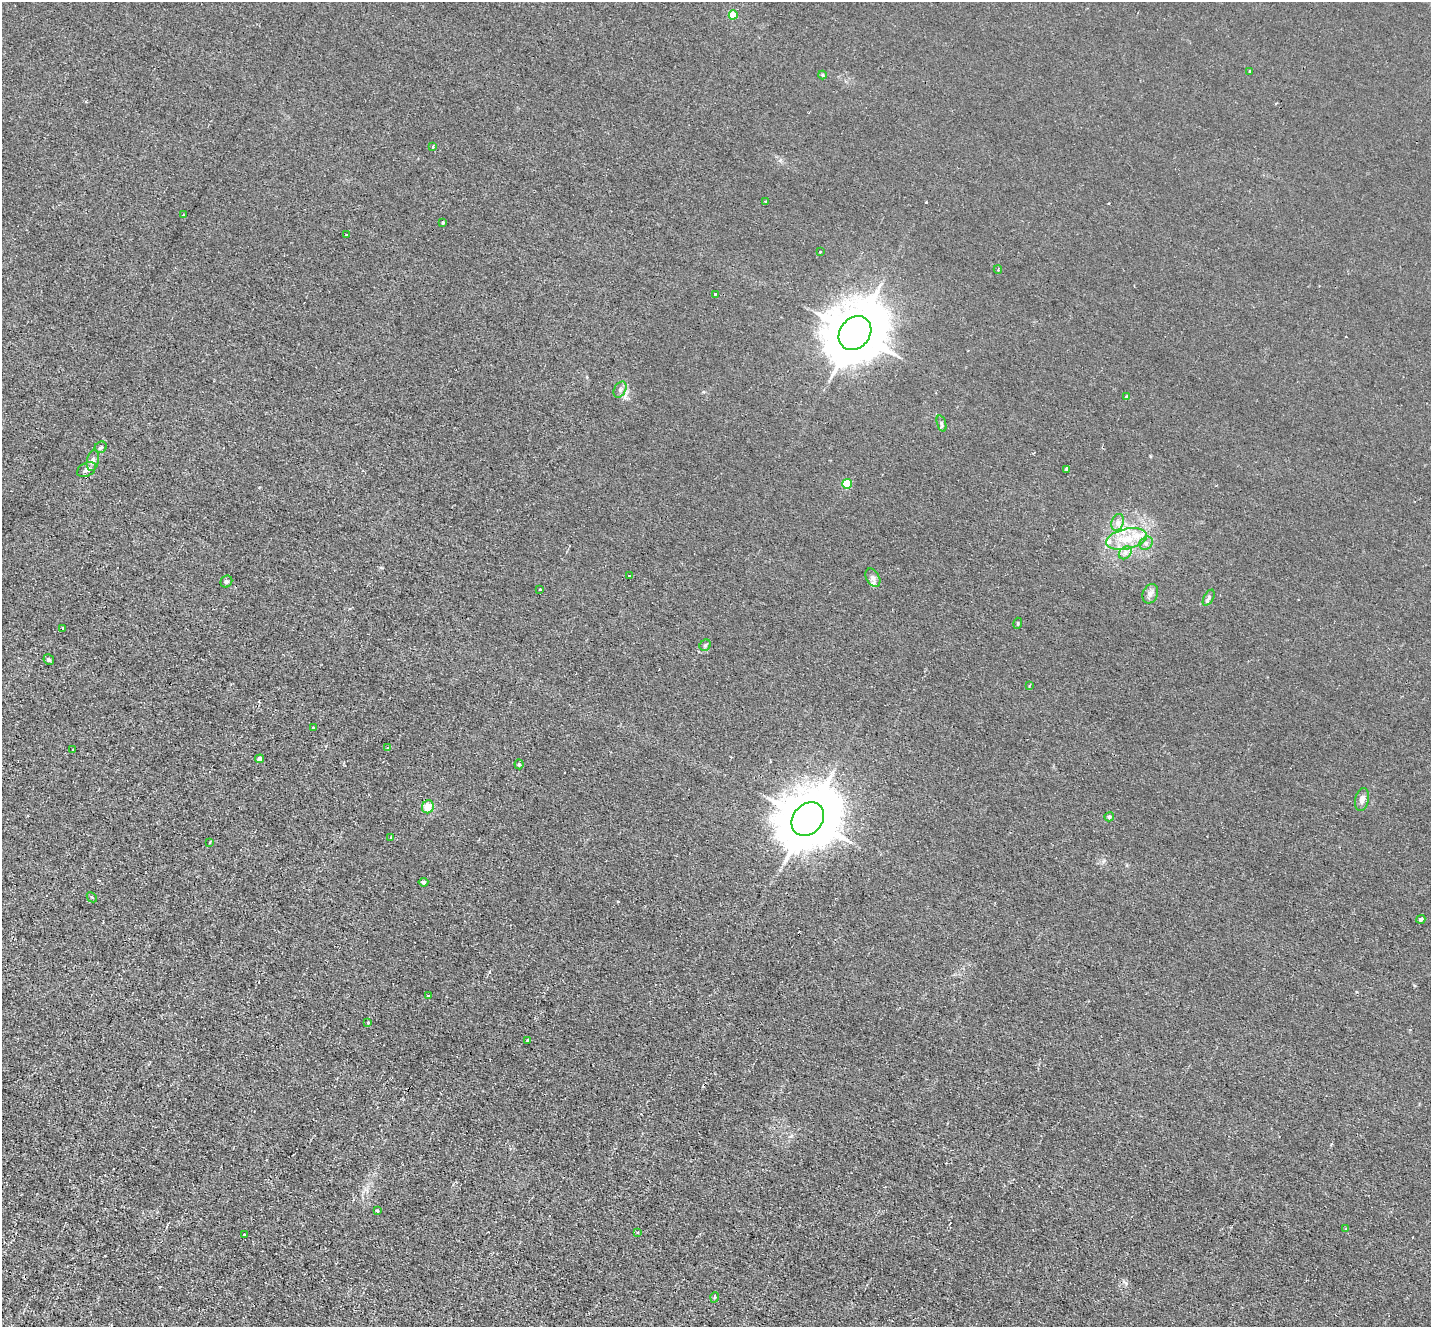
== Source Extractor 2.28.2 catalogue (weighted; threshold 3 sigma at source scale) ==
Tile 7 of 4 x 4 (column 3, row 2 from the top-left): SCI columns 2857-4285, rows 2931-4255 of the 5713 x 5726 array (HDU 1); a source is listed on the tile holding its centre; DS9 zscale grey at full resolution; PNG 1433 x 1329 px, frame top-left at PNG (2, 2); each listed source drawn as its Kron ellipse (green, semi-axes under 4 px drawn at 4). Shown black and unused: <1% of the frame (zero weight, under 2 of 3 exposures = <1% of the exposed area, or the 3 px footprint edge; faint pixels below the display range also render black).
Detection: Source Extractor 2.28.2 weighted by HDU 2 'WHT'; one run over the whole footprint, this tile lists its part. Background 0.0113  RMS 0.0047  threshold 0.021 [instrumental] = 3 sigma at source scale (4.5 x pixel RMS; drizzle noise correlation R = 1.50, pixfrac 1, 0.05/0.05 arcsec/px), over >= 5 px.
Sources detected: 65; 4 cosmic-ray / hot-pixel residue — neither listed nor drawn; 4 inside a brighter listed object's ellipse — not listed separately; the other 57 listed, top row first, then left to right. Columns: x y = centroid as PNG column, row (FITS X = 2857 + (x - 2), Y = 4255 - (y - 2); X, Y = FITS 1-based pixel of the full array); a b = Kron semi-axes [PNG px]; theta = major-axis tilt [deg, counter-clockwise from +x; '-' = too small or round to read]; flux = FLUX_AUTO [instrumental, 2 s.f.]
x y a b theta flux
733 15 4 4 - 7.8
1250 71 3 3 - 2.6
822 75 4 4 - 0.52
433 147 3 3 - 2.1
765 201 3 3 - 0.63
183 215 2 2 - 0.57
443 222 3 3 - 0.67
346 235 3 2 - 0.31
820 251 3 2 - 0.57
998 270 4 3 - 0.57
715 294 3 3 - 1
855 333 18 15 50 2800
620 390 8 5 64 1.5
1127 397 4 3 - 0.91
941 424 8 3 -71 0.9
101 447 6 5 - 1
93 460 11 6 78 1.8
87 469 10 6 29 1.9
1066 469 4 3 - 2.6
847 484 5 5 - 21
1118 522 9 6 70 2
1127 539 20 10 13 9.6
1146 543 7 6 - 1.3
1125 553 7 5 45 1.5
630 576 3 2 - 0.58
873 578 10 6 -60 1.7
226 582 6 5 - 0.98
540 589 3 2 - 0.38
1150 594 10 7 66 2.2
1209 598 9 5 61 1.1
1018 623 5 3 - 0.52
63 629 3 2 - 0.57
705 645 6 5 - 0.82
49 660 5 5 - 0.82
1029 686 3 3 - 0.5
313 728 4 3 - 0.75
388 748 3 3 - 1.3
73 750 3 2 - 0.81
260 759 4 4 - 1.8
519 764 5 4 - 0.85
1362 799 11 7 77 2.4
428 807 6 6 - 6.2
1109 817 5 4 - 0.85
808 819 18 14 48 3000
391 837 4 3 - 0.39
210 842 3 2 - 0.32
423 882 5 4 - 0.92
92 897 6 2 -45 0.5
1421 919 4 3 - 2.2
428 996 4 2 - 0.55
368 1022 2 2 - 0.46
528 1041 3 3 - 1.2
377 1211 3 3 - 0.76
1346 1229 4 3 - 0.49
637 1232 4 3 - 0.52
244 1235 3 2 - 0.64
715 1297 5 3 - 0.46
Overlapping masked pixels (flux is a lower limit): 1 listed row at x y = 808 819
Unlisted compact peaks at least as high as the median listed source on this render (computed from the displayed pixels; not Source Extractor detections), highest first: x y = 926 202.